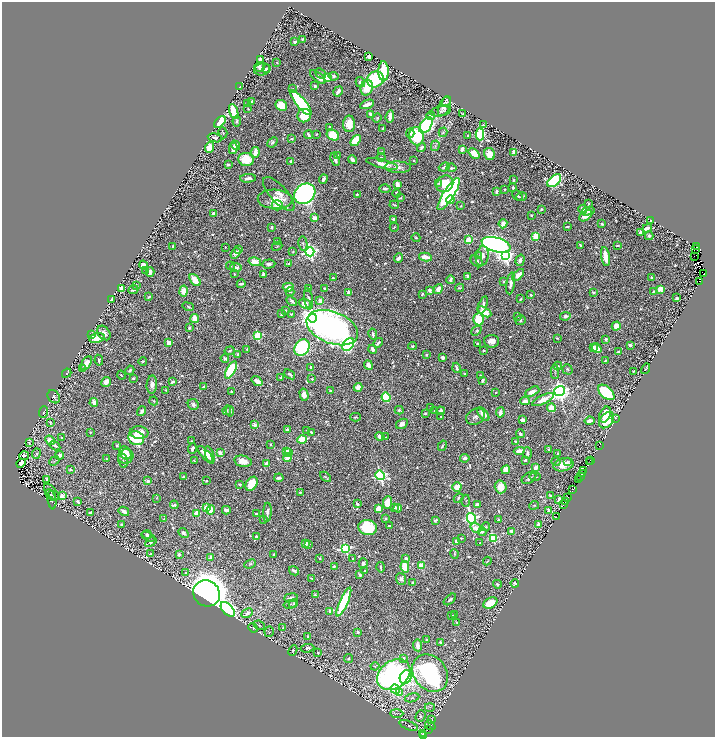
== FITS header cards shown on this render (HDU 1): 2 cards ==
NAXIS1  =                 1426
NAXIS2  =                 1470

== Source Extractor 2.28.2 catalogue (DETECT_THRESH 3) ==
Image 1426 x 1470 px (HDU 1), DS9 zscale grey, zoomed out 1/2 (1 PNG px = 2 x 2 image px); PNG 717 x 739 px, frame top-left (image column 2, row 1470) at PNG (2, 2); each listed source drawn as its Kron ellipse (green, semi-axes under 4 px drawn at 4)
Background 0.428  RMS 0.0091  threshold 0.0273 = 3 sigma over >= 5 px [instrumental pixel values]
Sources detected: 997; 84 cannot appear on this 1/2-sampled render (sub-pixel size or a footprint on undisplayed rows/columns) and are neither listed nor drawn; of the other 913, the 500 brightest by FLUX_AUTO listed and drawn (413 fainter detections omitted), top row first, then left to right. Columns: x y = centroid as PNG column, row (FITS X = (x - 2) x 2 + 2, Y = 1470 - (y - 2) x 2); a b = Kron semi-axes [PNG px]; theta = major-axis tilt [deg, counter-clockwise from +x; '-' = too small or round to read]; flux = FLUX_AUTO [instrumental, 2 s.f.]
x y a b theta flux
302 39 3 2 - 2.4
295 42 2 2 - 14
369 57 4 2 - 9.4
260 59 4 3 - 7.4
277 62 2 2 - 1.9
259 67 5 4 - 6.7
262 69 8 6 12 11
267 69 3 2 - 2
383 71 10 5 -90 83
321 74 6 4 -41 2.3
333 76 5 3 - 4.2
318 77 9 3 -38 8.8
327 77 3 3 - 92
375 79 9 7 49 97
360 82 5 4 - 8.1
315 86 3 2 - 3.7
240 87 4 2 - 2.4
367 88 8 6 74 45
293 89 3 3 - 1.9
338 91 5 3 - 10
252 101 4 3 - 3.4
447 101 5 4 - 4.1
301 103 16 5 -51 250
247 104 3 3 - 2.1
367 104 7 3 22 13
281 105 6 5 - 46
444 106 10 5 67 8.8
248 109 3 2 - 2.1
234 111 8 3 -71 87
441 111 10 5 11 4.8
371 114 4 3 - 6
463 114 3 2 - 3.8
304 116 7 6 - 36
390 116 6 3 84 15
431 116 4 3 - 10
377 118 5 3 - 2.2
237 121 5 3 - 4.9
220 122 7 4 44 190
349 124 8 6 88 21
426 125 9 5 57 360
483 125 3 2 - 2.7
330 127 3 3 - 5
383 129 3 2 - 2.2
443 132 5 3 - 2.9
223 133 6 3 -73 2.4
410 133 5 4 - 8.5
316 134 2 2 - 1.9
480 134 6 4 88 170
308 135 4 2 - 8
333 135 7 5 -32 88
468 135 2 2 - 3.5
417 136 9 7 -84 110
215 138 7 3 -12 5.8
292 139 3 3 - 2.1
356 141 6 4 53 53
272 142 6 4 42 5.5
235 145 5 3 - 8.9
435 146 5 3 - 3.7
209 147 6 4 68 57
421 147 5 3 - 5.3
233 148 5 3 - 19
462 149 3 3 - 9.4
255 152 5 3 - 22
382 152 3 3 - 2.9
514 153 3 2 - 60
474 154 6 3 -41 45
489 154 6 5 - 20
338 155 2 2 - 1.8
381 158 4 4 - 4
246 159 7 6 - 51
335 159 7 3 -70 7
352 160 5 3 - 7.6
414 161 3 2 - 2.2
291 162 3 2 - 5.8
228 164 2 2 - 13
382 164 16 4 -15 20
398 167 13 5 0 9.9
444 167 6 3 23 5.1
451 168 5 4 - 3
248 178 8 3 3 6.9
323 179 5 3 - 7.2
514 180 2 2 - 2.9
554 181 8 4 41 230
438 183 3 3 - 2.6
397 184 3 3 - 15
445 184 9 8 - 54
513 188 2 2 - 4
385 189 5 3 - 4.4
505 189 3 2 - 3.1
496 191 4 3 - 5.5
396 193 4 2 - 3.8
279 194 21 8 -48 18
305 194 11 9 40 1100
357 194 2 2 - 4.9
449 194 19 5 57 350
518 196 6 2 -45 3.4
521 197 5 3 - 2.7
400 198 3 2 - 1.9
275 199 17 9 -3 32
450 200 4 3 - 44
589 204 4 3 - 2.3
277 205 5 5 - 29
394 205 5 2 - 2.2
461 206 4 3 - 1.8
541 209 4 3 - 2.8
583 209 4 3 - 11
588 211 6 4 13 9.5
213 213 3 2 - 10
531 215 2 2 - 2.3
586 215 7 4 37 18
315 218 3 3 - 20
393 219 3 2 - 3.9
651 220 3 2 - 4.4
503 224 4 3 - 20
602 224 3 2 - 4.5
272 227 3 2 - 3.6
394 227 4 3 - 2.1
567 227 3 2 - 3.2
647 228 5 2 - 12
640 233 3 2 - 8.5
535 236 4 3 - 30
649 236 4 3 - 3.9
416 238 4 3 - 1.9
469 240 3 3 - 82
277 242 3 2 - 1.8
303 243 7 3 -80 3.6
496 245 15 7 -16 970
580 245 4 3 - 3.1
617 245 3 2 - 2.2
173 246 4 2 - 2.1
277 246 5 2 - 1.8
225 247 2 2 - 2.1
696 247 2 1 - 12
238 249 3 3 - 2.2
696 249 2 1 - 14
293 251 3 3 - 1.8
310 252 4 4 - 540
236 253 6 4 57 8.5
505 255 4 4 - 580
478 256 4 3 - 3.4
482 256 10 6 80 11
425 257 6 3 -10 22
605 257 9 3 -80 31
694 257 3 1 - 4.3
399 258 5 3 - 7.1
520 260 6 4 73 7.4
477 261 7 5 -43 6.7
255 262 6 4 -15 26
268 264 7 4 4 6.4
289 264 3 2 - 3.3
143 265 5 4 - 11
230 266 4 4 - 1.8
236 268 6 4 -5 8.8
145 270 2 2 - 2.9
150 272 4 3 - 13
234 274 3 2 - 1.8
263 274 3 2 - 8
704 274 2 1 - 30
518 275 7 3 45 15
467 276 3 3 - 4.3
333 278 4 2 - 2.1
652 278 2 2 - 6.7
195 280 7 3 -50 43
450 280 4 2 - 4.9
700 281 2 1 - 47
504 282 4 3 - 2.2
511 283 11 4 81 11
241 284 4 2 - 5.4
136 285 3 2 - 2
288 287 5 4 - 19
122 288 3 3 - 35
309 288 4 3 - 2.4
324 288 2 2 - 1.9
459 288 4 2 - 2
438 289 5 3 - 16
661 289 3 3 - 57
133 290 5 2 - 4
430 290 4 3 - 9
184 291 5 4 - 20
653 291 3 2 - 2.1
290 292 4 3 - 2.2
349 292 4 3 - 7
594 292 3 3 - 3.1
422 294 3 2 - 3
531 295 2 2 - 2.3
149 297 4 3 - 3.2
677 298 3 2 - 3.1
111 299 3 2 - 6.9
308 299 11 4 -82 5.6
521 299 3 2 - 2.4
292 301 6 3 -39 4.2
320 301 3 3 - 18
305 304 6 4 -20 15
483 305 9 3 71 10
188 307 6 3 -20 2.5
285 311 3 3 - 2.6
485 312 7 4 -31 23
282 314 3 2 - 4.2
291 314 4 2 - 2.5
518 316 3 2 - 1.9
565 316 5 3 - 8.2
195 318 4 3 - 38
313 318 4 4 - 2700
479 319 6 5 - 55
521 320 5 5 - 3.1
616 326 5 4 - 23
189 328 3 3 - 3.1
332 328 27 16 -21 1300
476 331 6 3 42 2.3
104 333 8 5 -51 11
373 334 5 3 - 5.8
92 335 3 3 - 8
257 336 3 3 - 150
97 338 8 4 12 30
557 338 4 2 - 1.9
606 339 2 2 - 13
492 341 7 6 - 15
169 343 3 3 - 14
378 343 5 2 - 4.2
477 344 2 2 - 2.8
348 345 7 5 55 290
630 345 3 2 - 5.9
412 346 4 3 - 2.2
594 347 3 3 - 8
302 348 9 7 57 230
597 348 5 3 - 23
247 349 3 2 - 2.2
373 349 4 3 - 6
230 351 5 3 - 2.4
484 351 3 2 - 2.4
619 352 3 2 - 6.3
238 354 4 3 - 3.9
426 355 3 2 - 2.3
443 357 3 3 - 10
225 358 4 2 - 5.2
99 360 5 2 - 2.7
605 360 3 3 - 2.7
143 361 4 2 - 2.1
86 363 7 4 58 20
368 365 5 3 - 14
558 366 4 3 - 4.7
311 367 2 2 - 7.7
457 368 5 2 - 4.2
83 369 4 3 - 1.9
567 369 5 4 - 3.7
646 369 5 2 - 1.8
130 370 5 4 - 3.6
231 370 9 4 60 120
634 371 2 2 - 2.2
555 372 7 3 -87 2.6
67 373 5 2 - 1.8
290 374 6 2 -37 5
464 374 3 3 - 2.5
121 375 4 2 - 1.7
480 375 3 3 - 2
281 377 3 2 - 1.9
133 378 3 2 - 3.4
312 379 2 2 - 3.5
482 380 4 3 - 4.3
257 381 6 4 -37 13
106 382 5 4 - 18
173 382 3 2 - 6.5
152 385 9 5 87 10
204 386 4 3 - 5.1
358 387 4 4 - 14
166 390 3 2 - 1.9
331 391 3 2 - 5.3
559 391 5 5 - 1300
231 392 3 2 - 3.5
532 392 8 4 27 11
606 392 10 5 -42 140
496 393 2 2 - 3.5
304 395 6 4 -76 18
54 397 7 5 -49 4.8
386 397 5 4 - 93
543 400 12 4 27 26
154 401 4 3 - 2.4
525 401 4 3 - 12
94 403 4 3 - 17
193 404 6 5 - 6
430 408 3 2 - 1.9
551 408 4 3 - 31
227 410 5 3 - 2.8
399 410 4 4 - 3.6
142 411 5 3 - 8
230 411 5 3 - 4.9
435 411 3 3 - 2.4
441 411 4 4 - 5.9
43 412 6 3 68 2.3
500 412 5 3 - 10
425 413 4 2 - 2.6
483 414 8 4 -50 17
605 415 8 5 66 34
356 417 5 2 - 2
441 417 2 2 - 1.8
475 417 10 7 31 9.1
616 418 2 1 - 15
523 420 4 3 - 8.4
607 420 9 6 52 77
590 421 5 2 - 15
50 422 4 3 - 3
402 424 6 4 33 7.9
255 425 3 2 - 27
287 429 3 3 - 9.5
307 430 3 2 - 2.2
90 432 2 2 - 1.9
311 432 4 2 - 2.7
139 433 9 6 -5 21
520 434 4 3 - 6.4
380 436 5 3 - 9.8
386 437 4 3 - 1.9
62 438 3 2 - 2.6
136 438 8 7 - 90
50 440 5 4 - 22
302 440 4 3 - 87
191 441 3 2 - 1.8
516 441 3 2 - 2.4
29 443 3 2 - 2.5
270 444 2 2 - 1.9
117 445 4 2 - 2.1
55 446 6 3 -34 4.7
442 446 5 2 - 2.6
599 446 2 1 - 4.9
192 448 5 3 - 8.6
549 449 3 2 - 3
286 451 3 3 - 18
519 451 5 4 - 12
125 453 7 5 -59 20
220 453 4 3 - 13
289 453 3 3 - 9.6
527 453 6 3 -87 4.1
558 453 3 2 - 2
36 454 5 4 - 3.2
205 454 10 4 -47 19
60 455 4 4 - 12
210 455 9 4 -74 17
24 456 5 2 - 3.8
126 456 8 7 - 26
288 457 4 3 - 19
465 458 5 4 - 8.4
106 459 3 2 - 2
123 460 7 4 -77 3.3
525 460 3 2 - 3.6
590 460 2 1 - 7.3
54 461 5 2 - 2
194 461 3 2 - 1.9
243 461 8 5 -14 22
556 462 4 4 - 2.8
568 462 4 3 - 2.3
589 462 2 2 - 11
21 463 5 4 - 17
267 464 4 3 - 14
563 465 10 6 14 22
536 468 4 3 - 16
70 470 2 2 - 12
506 470 4 4 - 19
584 470 3 1 - 4.5
582 473 3 2 - 7.1
380 475 5 4 - 370
581 476 2 1 - 11
183 477 3 2 - 2.7
325 477 6 3 -40 2.7
535 477 5 3 - 2
279 478 5 3 - 5.5
529 478 8 5 31 6.1
47 479 2 2 - 10
578 479 2 1 - 18
148 481 2 2 - 14
206 481 3 2 - 1.7
240 484 4 3 - 2.1
251 484 7 5 56 42
457 487 5 4 - 29
501 487 6 5 - 28
573 490 2 1 - 25
51 492 10 5 -48 3.9
300 492 4 2 - 2
51 495 6 3 -44 3.2
62 496 3 3 - 57
550 496 3 2 - 4.7
568 497 2 2 - 29
156 498 4 3 - 1.8
458 498 5 3 - 2.6
559 499 4 3 - 9.3
52 500 9 3 -81 2.5
466 501 6 2 -90 1.9
565 501 2 1 - 9.3
78 502 4 3 - 6.2
387 502 6 4 83 28
357 504 4 2 - 3.8
478 504 4 3 - 7.8
174 505 4 4 - 3.1
534 505 5 3 - 2
563 505 2 1 - 27
395 507 4 3 - 4.2
207 508 4 3 - 20
378 508 4 3 - 26
398 508 4 3 - 9.1
211 510 4 4 - 33
226 510 4 3 - 14
124 511 5 3 - 11
549 511 4 3 - 13
90 512 3 3 - 4.1
267 512 9 3 87 7.1
197 513 3 3 - 36
256 513 4 2 - 2.7
556 517 2 1 - 4.3
386 518 4 4 - 2.2
471 518 5 4 - 410
164 519 4 3 - 2.4
263 519 3 3 - 2.2
435 520 4 2 - 2.8
499 520 3 2 - 4.2
121 524 3 3 - 2.9
538 525 3 3 - 14
389 526 2 2 - 2.4
368 527 9 7 -9 120
486 527 4 3 - 1.8
476 528 6 4 -33 15
512 531 3 3 - 12
482 532 4 3 - 6.1
183 533 6 3 -42 5.9
147 534 4 3 - 2.5
256 536 3 2 - 4.1
148 537 7 4 -27 4.1
461 538 4 3 - 2.5
493 538 3 3 - 150
151 542 6 3 34 3.9
456 542 3 3 - 8.1
306 543 2 2 - 21
480 543 2 2 - 2.7
309 545 3 2 - 1.8
345 548 4 4 - 230
151 554 3 2 - 4.2
179 554 2 2 - 9.5
274 554 3 2 - 2
455 554 5 3 - 2.4
211 557 4 4 - 7
320 558 3 2 - 2.3
406 558 4 3 - 4.9
353 559 3 3 - 3.2
487 561 4 2 - 1.9
363 563 5 4 - 5.3
250 564 6 4 26 3.2
334 566 3 2 - 3.9
421 566 3 3 - 44
381 567 5 2 - 3.1
405 567 6 4 -79 71
294 571 5 2 - 4.1
364 571 2 2 - 2.1
186 572 2 2 - 4.6
360 575 3 2 - 4.1
312 578 4 2 - 2
401 579 6 5 - 6
413 583 4 2 - 4.2
515 583 4 4 - 4.4
497 584 4 4 - 2.9
207 593 14 12 -38 4100
315 595 3 2 - 3
291 598 7 3 7 6.3
450 599 7 3 41 4.7
344 602 16 4 66 140
490 603 7 5 26 51
290 604 7 3 13 2.4
293 604 5 3 - 2.1
228 610 9 5 -49 700
330 611 4 3 - 4.7
247 613 6 4 28 11
451 615 4 3 - 2.2
455 615 4 3 - 8.1
457 622 3 3 - 1.7
259 625 6 2 -22 1.8
253 628 5 3 - 1.9
283 628 3 3 - 2.1
269 632 5 4 - 2.3
358 632 2 2 - 6.4
307 636 3 2 - 2.1
426 640 3 3 - 2.9
440 642 3 3 - 4.4
418 645 6 3 -83 14
307 648 7 4 6 5.1
293 650 6 3 63 2.4
318 653 3 2 - 2.1
348 658 4 4 - 3.3
403 658 3 3 - 3.2
375 666 4 3 - 1.7
430 673 20 16 -50 450
394 675 18 13 37 470
406 677 7 5 64 270
395 689 5 4 - 200
400 693 3 3 - 16
412 698 7 3 14 2.9
430 707 5 2 - 2.3
397 713 7 2 0 2
420 716 6 5 - 4.4
432 720 4 3 - 2.1
409 725 10 4 -21 4.5
430 725 5 3 - 2.1
428 729 3 1 - 4.5
422 733 3 1 - 6.6
424 736 3 1 - 50
At the frame edge (FLAGS 8, measured only in part): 1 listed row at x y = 424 736
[413 fainter detections neither listed nor drawn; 84 sub-pixel or undisplayed-footprint detections neither listed nor drawn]